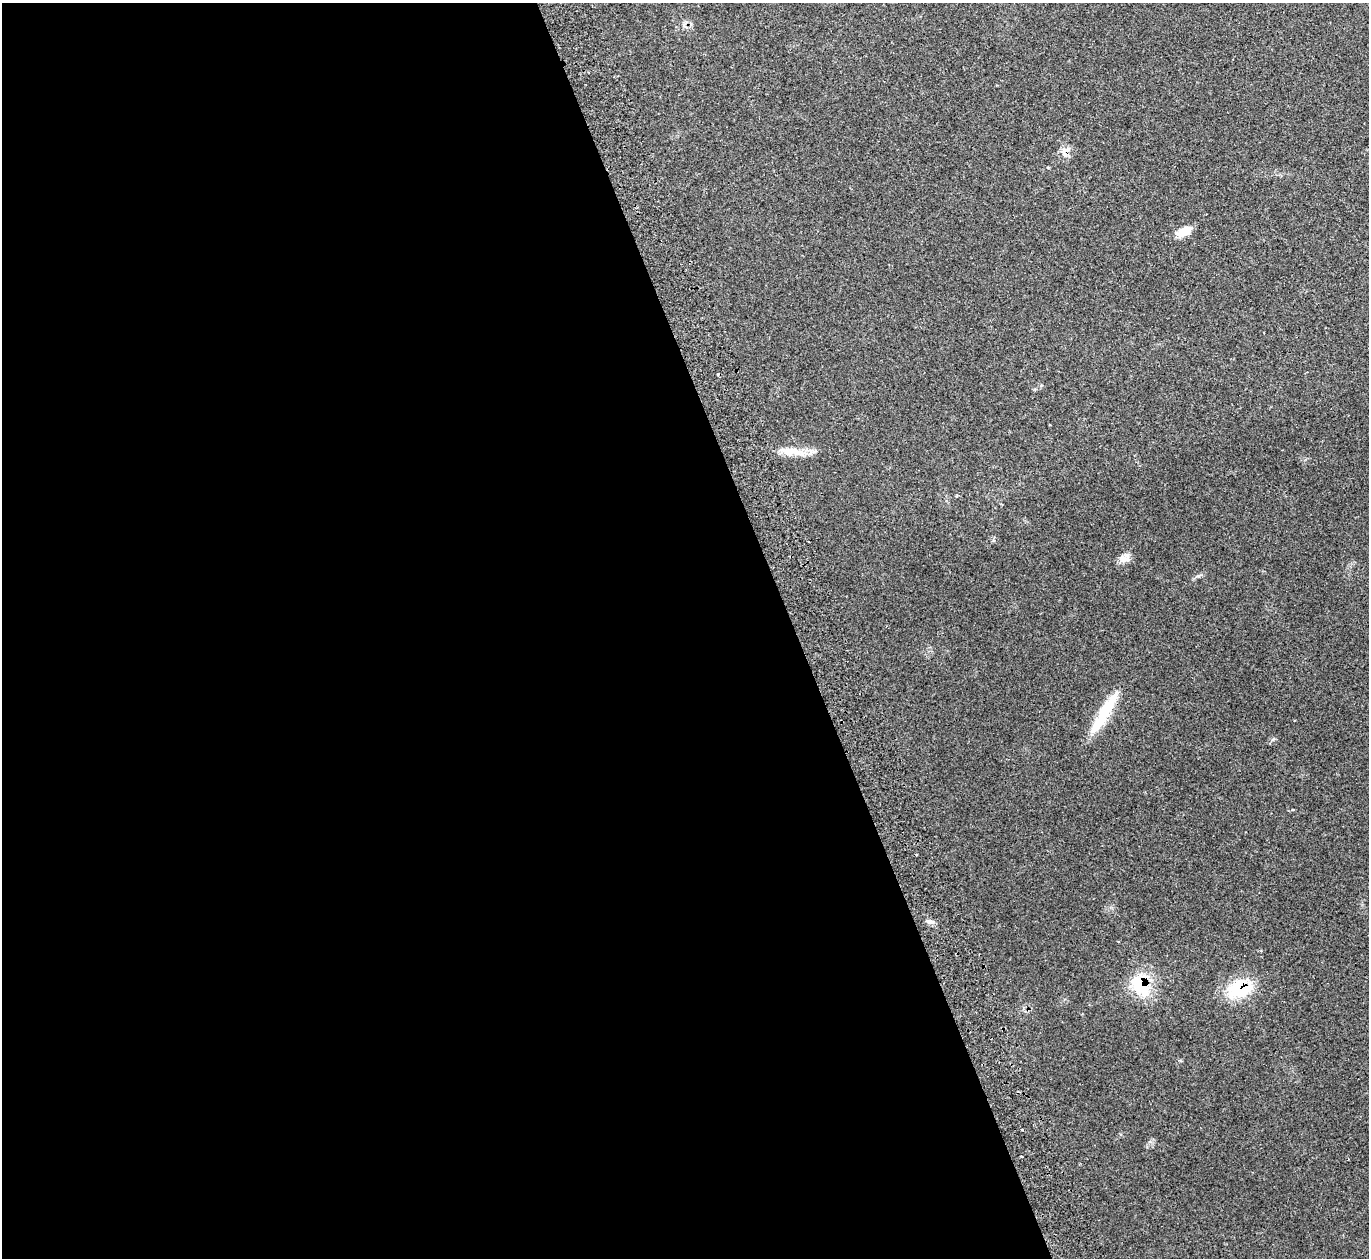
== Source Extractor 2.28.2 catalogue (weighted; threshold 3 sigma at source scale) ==
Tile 9 of 4 x 4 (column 1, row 3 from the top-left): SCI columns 53-1419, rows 1439-2694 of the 5588 x 5512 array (HDU 1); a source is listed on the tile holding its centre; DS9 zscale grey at full resolution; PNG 1371 x 1260 px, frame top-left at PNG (2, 3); no overlay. Shown black and unused: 58% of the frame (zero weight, under 2 of 3 exposures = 3% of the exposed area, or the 3 px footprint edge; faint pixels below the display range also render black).
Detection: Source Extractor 2.28.2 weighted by HDU 2 'WHT'; one run over the whole footprint, this tile lists its part. Background 0.0987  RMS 0.0078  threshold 0.0352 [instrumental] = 3 sigma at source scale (4.5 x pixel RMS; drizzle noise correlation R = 1.50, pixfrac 1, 0.05/0.05 arcsec/px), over >= 5 px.
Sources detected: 10; all 10 listed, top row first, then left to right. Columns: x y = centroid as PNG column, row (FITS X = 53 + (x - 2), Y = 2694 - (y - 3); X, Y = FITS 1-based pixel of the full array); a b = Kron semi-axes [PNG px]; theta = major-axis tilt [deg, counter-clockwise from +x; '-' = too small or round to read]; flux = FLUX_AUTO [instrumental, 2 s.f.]
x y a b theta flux
1065 151 18 10 63 5.9
1184 232 19 9 28 10
788 450 28 10 -2 13
1124 558 12 11 - 6.3
1104 713 52 11 59 33
1293 809 4 3 - 0.82
930 922 10 4 -11 2.1
1141 985 23 16 -49 41
1240 989 27 20 11 38
1021 1156 3 2 - 1
Overlapping masked pixels (flux is a lower limit): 3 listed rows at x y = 1065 151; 1141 985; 1240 989
Unlisted compact peaks at least as high as the median listed source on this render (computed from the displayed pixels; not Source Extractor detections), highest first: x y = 1198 576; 1273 739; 993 540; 1150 1142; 1180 1061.